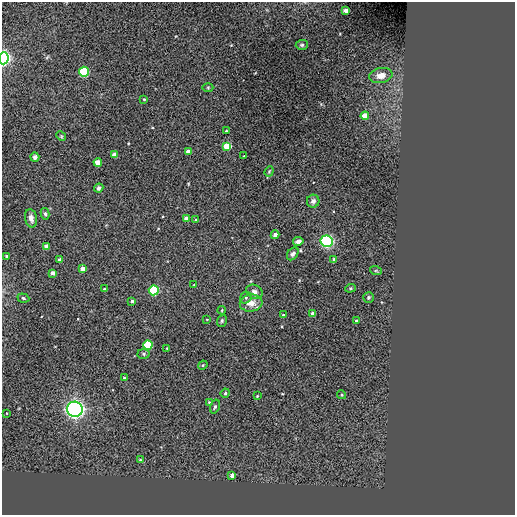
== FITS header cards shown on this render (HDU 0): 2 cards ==
NAXIS1  =                  513 / NUMBER OF ELEMENTS ALONG THIS AXIS
NAXIS2  =                  513 / NUMBER OF ELEMENTS ALONG THIS AXIS

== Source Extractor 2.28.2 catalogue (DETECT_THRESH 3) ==
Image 513 x 513 px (HDU 0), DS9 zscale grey, 1 PNG px = 1 image px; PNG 517 x 517 px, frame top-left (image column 1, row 513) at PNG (2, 2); each listed source drawn as its Kron ellipse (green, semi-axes under 4 px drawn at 4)
Background -0.589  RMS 44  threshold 132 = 3 sigma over >= 5 px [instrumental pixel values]
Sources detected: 64; all 64 listed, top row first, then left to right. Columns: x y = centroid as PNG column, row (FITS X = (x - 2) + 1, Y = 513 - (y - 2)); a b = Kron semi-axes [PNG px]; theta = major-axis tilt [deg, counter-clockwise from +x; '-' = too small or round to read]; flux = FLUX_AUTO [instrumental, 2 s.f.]
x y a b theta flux
346 11 4 4 - 2.0e+04
302 45 6 5 - 4.5e+03
4 58 6 5 - 8.0e+05
84 72 5 5 - 3.4e+05
381 76 12 7 11 2.3e+04
208 87 5 3 - 2.7e+03
144 99 4 3 - 2.9e+03
365 116 4 4 - 3.4e+04
226 131 2 2 - 2.3e+03
61 136 5 4 - 3.2e+03
227 146 4 4 - 1.1e+05
188 152 4 4 - 2.0e+04
114 155 4 4 - 2.6e+04
244 156 3 2 - 2.3e+03
35 157 5 4 - 7.0e+03
98 162 4 4 - 4.4e+04
269 171 5 4 - 3.2e+03
99 188 4 4 - 6.8e+03
313 201 6 6 - 9.9e+03
45 214 6 4 -78 5.7e+03
31 218 9 6 -79 1.4e+04
186 218 4 4 - 1.6e+04
196 220 4 3 - 3.7e+03
275 235 4 3 - 1.7e+04
298 241 5 4 - 1.0e+04
327 241 6 6 - 7.2e+05
46 247 4 4 - 1.9e+04
293 254 7 5 53 8.4e+03
7 256 3 3 - 7.0e+03
60 260 4 3 - 1.2e+04
334 260 4 3 - 1.1e+04
82 269 4 4 - 2.3e+04
376 271 6 4 -18 3.3e+03
53 273 4 4 - 1.4e+04
194 285 3 3 - 2.4e+03
350 288 5 4 - 3.7e+03
104 289 4 4 - 2.9e+03
154 290 5 5 - 3.3e+05
254 292 8 6 -27 1.2e+04
369 297 5 5 - 4.6e+03
23 298 6 4 -20 4.4e+03
246 298 6 5 - 6.6e+03
132 301 3 3 - 5.8e+03
251 303 11 8 8 2.7e+04
222 310 4 3 - 2.4e+03
313 313 4 3 - 1.4e+04
283 315 3 3 - 5.7e+03
207 319 4 2 - 1.7e+03
222 321 6 4 70 4.6e+03
356 321 3 3 - 3.5e+03
148 345 4 4 - 1.7e+05
167 348 3 3 - 2.5e+03
144 354 6 5 - 4.6e+03
203 365 5 4 - 3.1e+03
124 378 4 3 - 2.7e+03
225 393 5 4 - 4.1e+03
341 395 4 4 - 3.7e+03
257 396 4 3 - 2.2e+03
209 402 3 3 - 2.6e+03
215 407 7 4 73 5.4e+03
75 409 8 7 - 1.2e+06
6 413 3 2 - 1.7e+03
140 460 4 4 - 3.2e+03
232 476 4 3 - 1.5e+04
At the frame edge (FLAGS 8, measured only in part): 1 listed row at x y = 4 58